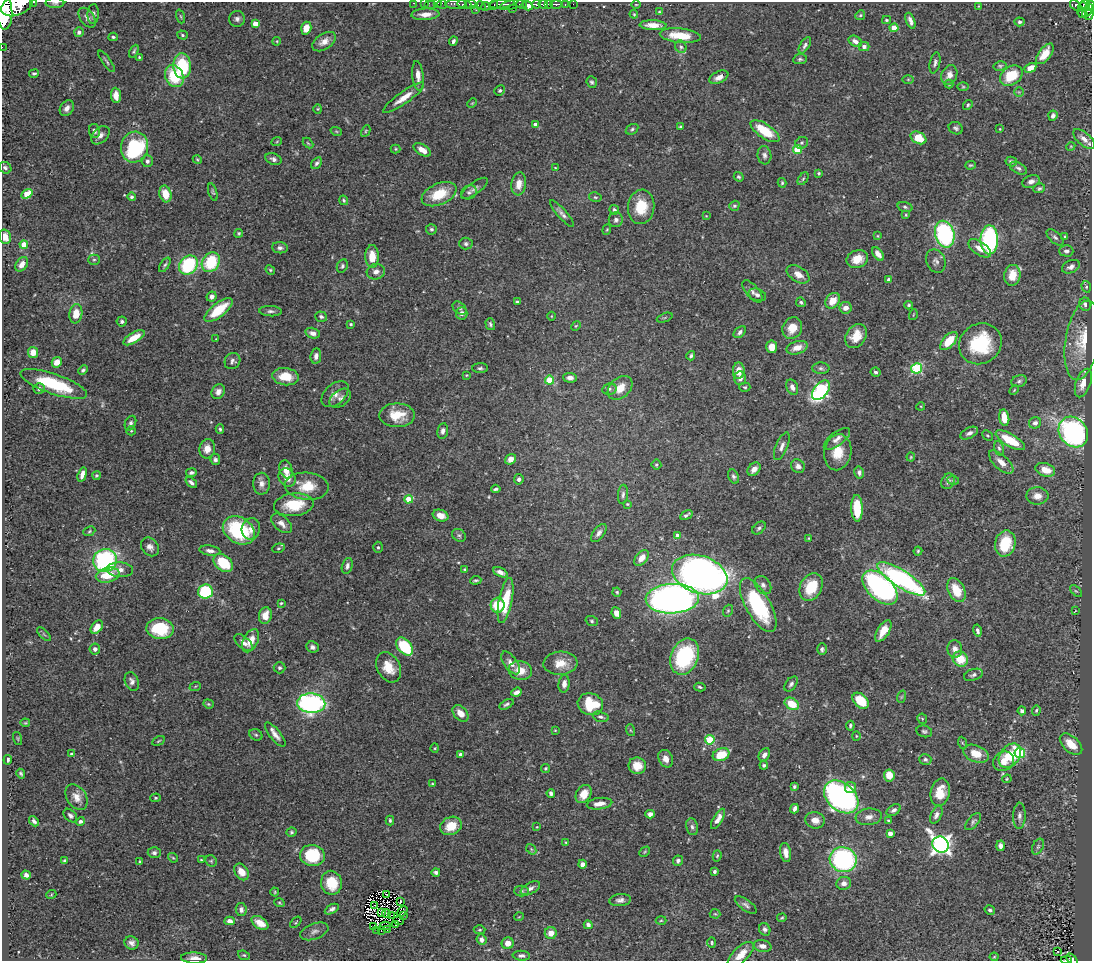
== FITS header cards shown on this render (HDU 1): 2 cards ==
NAXIS1  =                 1090
NAXIS2  =                  959

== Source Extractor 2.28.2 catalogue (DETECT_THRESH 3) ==
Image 1090 x 959 px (HDU 1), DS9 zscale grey, 1 PNG px = 1 image px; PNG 1094 x 963 px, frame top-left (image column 1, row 959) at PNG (2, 2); each listed source drawn as its Kron ellipse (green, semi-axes under 4 px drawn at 4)
Background 0.551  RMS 0.026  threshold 0.0765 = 3 sigma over >= 5 px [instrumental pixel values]
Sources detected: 508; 1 with non-positive FLUX_AUTO (blend fragments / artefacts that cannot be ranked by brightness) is neither listed nor drawn; of the other 507, the 500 brightest by FLUX_AUTO listed and drawn (7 fainter detections omitted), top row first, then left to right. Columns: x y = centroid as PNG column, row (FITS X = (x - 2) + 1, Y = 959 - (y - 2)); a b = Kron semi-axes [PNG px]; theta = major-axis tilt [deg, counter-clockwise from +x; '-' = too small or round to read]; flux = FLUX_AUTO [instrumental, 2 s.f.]
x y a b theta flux
34 2 3 2 - 33
55 3 9 5 1 4
414 3 3 2 - 14
425 3 2 2 - 9.1
431 3 6 2 0 11
438 3 2 2 - 12
442 4 5 4 - 30
456 4 10 5 2 370
464 4 7 4 -9 220
471 4 6 3 -1 320
502 4 13 4 6 240
522 4 5 3 - 420
536 4 4 3 - 340
543 4 5 3 - 460
549 4 4 3 - 180
556 4 6 3 1 200
565 4 3 3 - 77
573 4 2 2 - 8.3
1085 4 4 3 - 120
17 5 17 10 24 3500
494 5 5 2 - 82
511 5 12 4 14 350
636 5 4 3 - 1.4
1075 5 6 4 -51 150
481 6 5 3 - 98
486 6 4 3 - 110
528 6 5 4 - 910
979 6 4 3 - 1.5
1090 6 5 3 - 250
1083 7 5 3 - 97
512 9 3 3 - 150
476 10 3 3 - 1.8
4 11 18 8 -87 4800
1088 11 7 3 55 260
659 12 3 3 - 2
93 14 10 5 87 5.9
425 14 14 6 3 14
634 14 4 3 - 1.7
1083 14 5 3 - 53
1089 14 5 4 - 210
860 15 5 4 - 2.1
181 16 7 3 -71 1.9
87 18 11 7 -53 7.8
237 19 8 8 - 6.2
887 20 4 3 - 2.3
910 21 8 4 -68 6.6
1019 22 5 4 - 2.6
255 24 4 4 - 24
653 25 13 5 -2 17
306 28 6 5 - 21
894 28 4 4 - 33
79 32 5 4 - 6.4
182 35 5 4 - 2.6
680 36 21 7 -5 46
113 37 4 3 - 2.7
277 41 4 3 - 1.6
453 41 4 3 - 4.5
855 41 7 5 -30 8.3
324 42 13 8 33 14
805 45 9 4 57 4.9
864 46 5 4 - 7.6
2 47 2 2 - 6.4
681 47 6 5 - 3.9
134 51 7 3 63 2.6
1045 54 12 6 53 25
139 57 3 3 - 1.9
800 59 7 5 7 3.6
107 61 13 3 -54 3.3
935 63 11 5 78 5
182 66 12 9 -85 91
1000 66 6 4 14 2.7
1030 68 6 4 28 17
34 73 5 3 - 2.9
949 75 10 7 67 13
174 76 11 9 -65 65
418 76 15 5 -84 14
1011 76 12 9 35 49
719 77 10 6 25 11
908 79 6 4 0 2
592 82 6 5 - 3.6
949 84 4 4 - 2.1
963 87 6 4 0 2.2
500 90 5 5 - 2.6
1019 92 4 4 - 2.1
116 95 8 5 -85 17
403 98 24 6 35 22
472 103 5 3 - 1.6
968 105 5 4 - 2.9
67 108 8 6 57 9.4
318 109 4 4 - 1.7
1053 116 5 4 - 6.4
535 124 4 4 - 6.5
680 126 3 3 - 1.7
956 128 7 6 - 3.9
632 129 7 5 31 3.2
1000 129 3 3 - 1.3
94 131 7 5 -79 6.1
336 131 6 3 -19 2
366 131 6 4 62 2.2
765 131 16 7 -34 53
100 135 10 7 45 9.3
918 138 8 5 -26 42
1084 139 13 6 -41 11
277 141 5 3 - 1.4
308 143 6 3 -44 2.1
802 143 7 5 30 3.7
1071 146 4 3 - 1.5
134 147 15 13 73 160
396 149 5 4 - 2.2
797 149 4 4 - 70
422 150 9 5 -32 16
764 155 9 7 -81 6.1
197 159 4 3 - 1.8
273 159 8 5 -23 5.8
147 161 6 5 - 4.6
1011 161 6 5 - 4.5
317 163 6 4 55 3.9
970 165 5 4 - 2.4
5 168 6 5 - 4
555 168 4 3 - 1.4
1018 168 9 5 -28 4.7
819 173 3 3 - 2.4
739 177 5 4 - 2.5
803 179 7 4 54 2.9
1031 181 9 6 21 7.8
782 183 5 3 - 2.5
519 184 11 7 82 18
474 188 16 6 36 7.4
1039 188 6 4 19 3.4
213 192 9 3 -73 2.7
469 192 8 6 29 4.8
27 194 6 4 33 31
165 194 8 6 -75 24
439 194 18 10 24 55
131 197 4 4 - 3.3
595 197 6 4 -12 2.6
344 200 5 4 - 2.7
734 206 5 4 - 3.4
641 207 17 13 83 49
905 207 7 4 -16 3.7
614 210 5 4 - 3.9
562 213 17 4 -48 7.7
906 215 4 4 - 1.8
706 216 3 3 - 1.1
616 220 7 7 - 6.6
431 229 5 5 - 3.7
607 230 5 4 - 2
239 233 4 4 - 2.5
945 234 13 9 -76 240
878 236 4 3 - 1.4
1065 236 4 3 - 2.1
5 237 7 5 -74 16
1055 237 10 5 -43 4.9
989 240 14 8 -90 240
466 244 7 6 - 4
24 245 4 4 - 32
280 248 8 5 -5 5.2
980 248 13 6 -34 16
1066 251 7 5 -1 5
878 254 8 4 -52 11
372 256 11 7 -89 25
857 259 11 8 20 26
94 260 5 5 - 2.9
936 261 12 9 -67 7.2
211 262 10 8 54 86
22 264 8 5 56 12
165 265 8 4 57 3.2
188 265 10 8 47 130
342 266 7 5 64 3.6
1071 267 9 6 24 7.5
270 270 5 4 - 2.2
376 272 9 7 14 9.2
798 274 12 7 -32 16
1012 275 10 8 82 28
889 280 4 3 - 5.2
1086 287 6 4 -73 2.5
752 291 13 6 -50 7.9
757 295 9 6 -18 5.7
212 297 5 4 - 8.3
833 301 8 6 50 25
517 302 4 3 - 2.8
801 302 5 4 - 2.9
1085 304 6 6 - 6.6
909 305 4 3 - 2.6
460 308 8 5 -39 4.3
846 308 6 5 - 11
219 310 17 7 38 60
271 311 11 5 -3 5.2
462 313 6 6 - 6.7
76 314 10 6 81 26
913 315 5 3 - 1.5
551 316 4 3 - 1.3
321 317 6 5 - 4.2
665 318 8 3 21 2
122 322 5 5 - 4.1
351 324 4 3 - 2.6
490 324 6 4 -73 3.5
576 326 5 4 - 1.9
792 328 11 9 61 26
740 332 7 4 44 5.5
313 333 7 5 -14 7.9
856 336 13 9 56 31
134 338 12 5 31 27
216 339 3 3 - 1
1082 340 40 17 81 59
949 341 11 6 48 41
980 344 22 20 33 110
772 347 6 5 - 19
797 348 11 6 17 17
33 352 5 5 - 20
316 356 8 5 81 6.7
691 356 5 4 - 3.1
232 361 8 7 - 5.8
57 362 5 5 - 17
480 368 8 5 1 3.9
821 368 8 6 -2 4.3
916 368 5 5 - 160
83 370 5 4 - 3.4
739 371 8 6 87 18
876 372 5 4 - 4.1
467 375 4 3 - 1.7
286 377 13 8 -8 32
570 378 7 5 -3 7.4
740 378 7 5 89 9.4
549 380 4 4 - 65
1019 381 8 5 20 4.4
1083 383 15 7 70 19
54 384 35 10 -19 110
745 387 5 4 - 2.6
792 387 8 5 -67 8.4
39 388 5 5 - 3.9
620 388 14 10 42 25
609 389 7 5 13 3.8
821 390 11 7 50 330
1014 390 5 3 - 1.7
218 392 7 6 - 8.3
335 394 16 10 42 12
340 398 12 8 37 7.8
921 406 4 3 - 1.6
397 415 17 12 1 38
1004 418 8 5 -81 29
130 423 8 5 65 4.8
1035 423 6 5 - 6.8
220 429 5 4 - 3.1
131 431 5 4 - 2
443 431 8 5 82 6.5
1073 432 16 13 -51 410
969 433 9 5 26 6
988 436 6 4 -43 2.1
837 439 15 7 37 11
1010 440 16 6 -30 53
782 446 15 6 67 8.3
999 448 8 4 -75 3.4
207 449 10 8 79 15
838 452 18 13 80 37
911 457 4 4 - 1.7
510 459 6 5 - 13
215 460 5 5 - 4.7
1001 462 15 7 -42 17
656 465 5 5 - 2.4
798 466 7 6 - 8.1
286 469 9 6 -72 16
754 469 7 5 49 11
1045 470 10 6 -18 27
859 472 6 5 - 5.5
191 473 5 3 - 4.3
82 475 7 4 74 9.3
96 475 4 4 - 2.4
734 476 7 5 -62 4.2
287 478 10 8 -60 15
519 479 5 5 - 5
953 480 6 4 -8 2.7
948 481 8 6 62 5.2
191 482 6 4 -41 5.1
261 484 11 8 88 10
307 486 22 13 -5 43
496 489 5 3 - 3.3
623 494 10 5 84 4.6
1037 496 11 8 -1 16
409 499 4 4 - 27
627 504 4 3 - 1.8
294 505 20 11 6 60
857 508 13 5 -88 62
440 515 8 5 -19 17
686 515 7 3 32 4.4
281 523 12 7 -42 11
759 528 8 5 41 4.3
251 529 11 9 77 12
239 530 17 13 -32 130
89 531 6 4 25 2.4
599 533 11 5 52 6.8
459 535 7 6 - 3.4
678 536 4 4 - 18
809 538 3 3 - 1.6
1005 544 13 10 77 60
150 547 10 8 -48 9.2
378 547 5 5 - 3.1
278 548 6 4 20 3
210 551 10 5 -8 8.2
918 551 4 4 - 2.2
641 558 9 5 51 15
105 560 12 11 - 240
223 563 11 7 -38 65
347 566 8 5 74 6.1
465 569 4 3 - 2
120 570 13 7 -3 13
500 572 8 4 -28 8.6
700 574 28 19 -18 1100
108 575 12 7 12 40
901 579 28 8 -32 350
476 580 5 3 - 2.8
763 585 10 7 -55 6.7
811 587 14 11 61 57
880 588 21 12 -43 440
956 590 13 8 -63 42
1076 591 7 4 -43 2.8
205 592 7 7 - 120
617 592 4 4 - 2.5
672 599 27 15 3 1100
506 600 23 6 79 49
281 603 3 3 - 2
498 605 7 7 - 45
758 605 30 12 -61 180
728 611 6 4 68 2.8
1075 611 3 2 - 1
616 613 6 4 -65 16
265 616 8 6 76 19
592 621 6 5 - 2.9
97 627 7 5 53 19
160 629 13 10 -8 81
883 631 12 6 57 26
977 631 6 4 -77 5.1
44 634 9 3 -45 2.6
250 641 12 7 63 23
243 643 11 6 -40 10
312 647 6 5 - 5.8
405 647 10 6 -50 83
95 649 5 5 - 5.1
822 649 6 5 - 3.8
955 649 9 7 -77 11
685 656 19 13 67 150
960 659 8 7 - 38
511 663 13 6 -54 12
560 663 17 11 3 28
388 667 16 11 -61 29
280 668 6 5 - 3.6
520 670 12 9 -12 25
973 675 10 5 17 5.6
132 681 10 6 -68 8.1
564 684 9 5 84 11
791 684 9 5 51 5.4
195 687 6 3 22 2
700 687 5 3 - 2.9
517 692 5 4 - 7.5
901 697 6 4 71 2.4
861 701 9 6 -44 46
311 703 14 10 -3 400
208 704 5 4 - 2.2
506 704 8 4 28 3.7
590 704 13 11 -19 72
792 704 8 5 -33 39
1036 710 5 4 - 2.7
1022 711 4 4 - 4
461 713 10 6 -48 16
601 717 8 5 -17 4.6
922 719 5 4 - 2.2
25 723 5 3 - 1.8
850 726 5 4 - 3.5
555 730 4 3 - 1.3
630 730 6 4 -70 2.3
924 731 8 5 -13 3.8
256 735 7 5 -27 3
275 735 15 5 -51 11
856 736 4 4 - 1.7
18 739 7 3 -71 1.7
710 740 5 4 - 79
158 741 7 3 28 2
963 743 6 4 -69 2.1
1071 744 13 8 -42 27
435 748 4 4 - 2.1
1020 753 5 5 - 100
71 754 4 3 - 2.2
460 754 3 3 - 3.4
976 754 13 8 -21 30
721 755 8 6 22 44
764 755 7 5 56 8.2
1010 756 13 9 52 67
666 759 9 7 -65 12
925 759 6 5 - 4.3
8 760 5 3 - 3.5
1003 761 11 9 30 19
764 765 4 4 - 3.7
637 766 9 8 - 25
546 768 5 4 - 2.4
21 774 5 3 - 3.1
889 775 6 5 - 23
1007 779 5 4 - 2.1
432 784 3 2 - 1.6
794 786 4 4 - 3
851 788 5 5 - 14
940 792 14 9 77 30
551 793 4 4 - 4.9
584 794 9 7 58 26
77 797 14 9 -56 16
841 797 19 13 -41 490
156 798 5 4 - 2.2
600 804 13 5 7 14
794 809 5 3 - 6.4
894 810 7 5 33 5.7
650 814 5 4 - 9.5
936 815 9 5 65 6.9
70 816 8 5 -44 4.6
1019 816 13 6 88 8.3
869 817 13 8 8 11
718 819 11 4 60 12
390 820 5 4 - 2.9
815 820 10 8 -15 14
889 820 3 3 - 2
34 821 6 4 -50 5.3
80 821 4 4 - 4.2
973 822 10 5 49 4.6
451 826 11 9 25 36
537 827 4 3 - 1.4
692 827 8 6 -78 5.6
291 832 5 4 - 2.9
890 833 4 4 - 16
566 842 4 3 - 1.4
941 845 8 7 - 1100
1000 846 5 4 - 7.7
1038 847 8 5 64 4.2
531 849 6 4 -48 2.7
645 852 6 3 46 2.2
154 853 6 5 - 4.5
786 853 10 5 -80 12
312 855 12 10 -8 89
717 856 6 4 73 2.3
173 858 5 4 - 2.2
201 860 3 2 - 1.5
843 860 13 12 - 260
64 861 4 3 - 2.3
140 861 3 3 - 1.5
211 861 6 5 - 2.8
678 861 5 5 - 4.9
582 864 4 4 - 7.9
714 871 4 3 - 3.5
242 872 9 6 -56 18
436 872 4 3 - 4.7
26 875 5 4 - 5.6
331 883 12 10 -79 49
844 883 7 6 - 9.5
530 888 10 5 27 7.4
521 891 7 5 -1 3.6
275 892 4 4 - 1.8
51 895 5 3 - 1.6
387 895 3 2 - 2.3
620 900 11 6 6 7.3
400 901 3 2 - 2.3
279 903 5 3 - 1.8
746 905 13 5 -35 5.7
375 906 3 2 - 0.99
332 909 7 4 28 5.4
241 910 7 5 -81 6.6
990 910 5 4 - 4.1
402 911 6 4 41 7.5
382 912 3 2 - 1.1
386 914 4 2 - 2.4
715 914 5 4 - 2.2
391 915 3 2 - 1.5
403 915 2 2 - 1.2
519 917 4 3 - 1.3
782 918 5 3 - 2.1
661 920 5 3 - 1.8
230 921 5 4 - 9.7
398 921 5 3 - 1.8
296 922 7 3 45 2.1
260 923 9 5 -33 19
396 924 3 2 - 1.2
588 925 4 4 - 5.4
385 926 6 3 1 0.91
374 927 3 2 - 1.4
387 929 3 3 - 2.3
765 929 6 5 - 4.8
377 930 2 2 - 1.7
381 930 2 2 - 280
480 930 6 4 2 2.4
314 931 15 7 21 9.5
551 933 6 6 - 18
481 940 5 5 - 7.7
131 943 7 6 - 7.3
508 943 6 6 - 15
712 943 5 4 - 2.2
762 946 9 6 -12 9
1058 951 2 2 - 1.9
244 955 6 4 -20 2.5
741 955 17 7 45 21
521 956 9 5 -3 5.6
994 957 4 4 - 1.7
194 958 13 5 -2 9.8
1066 960 5 2 - 40
1072 960 7 4 -49 72
At the frame edge (FLAGS 8, measured only in part): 15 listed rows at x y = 34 2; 55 3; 414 3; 425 3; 431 3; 438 3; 442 4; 456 4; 17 5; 1090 6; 4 11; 2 47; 5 237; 1066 960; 1072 960
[7 fainter detections neither listed nor drawn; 1 non-positive-flux detection neither listed nor drawn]